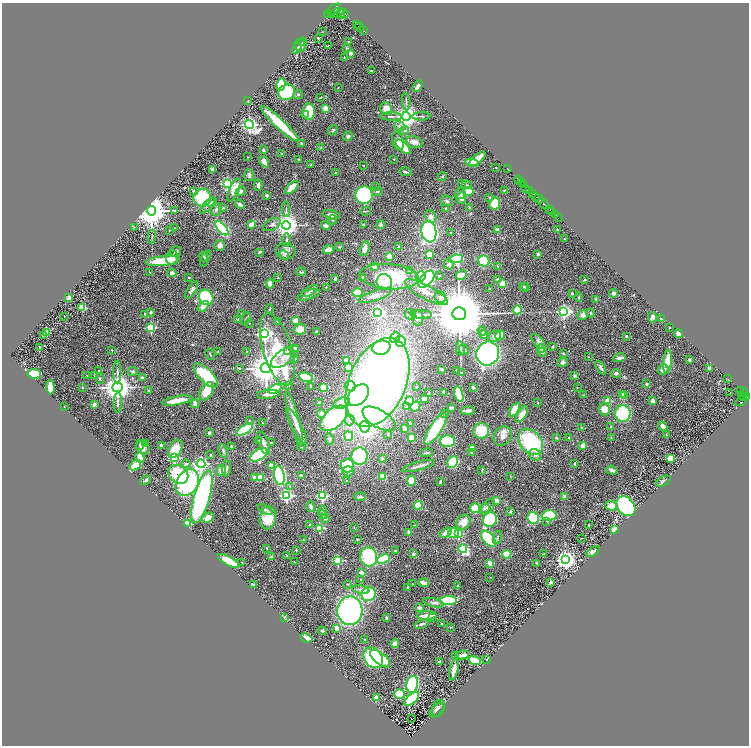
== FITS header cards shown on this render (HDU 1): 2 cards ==
NAXIS1  =                 1493
NAXIS2  =                 1487

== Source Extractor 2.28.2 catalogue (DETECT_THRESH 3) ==
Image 1493 x 1487 px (HDU 1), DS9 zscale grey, zoomed out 1/2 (1 PNG px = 2 x 2 image px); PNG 751 x 748 px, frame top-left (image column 1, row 1486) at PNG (2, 3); each listed source drawn as its Kron ellipse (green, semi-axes under 4 px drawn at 4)
Background 0.689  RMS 0.053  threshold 0.159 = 3 sigma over >= 5 px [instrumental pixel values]
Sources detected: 536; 30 cannot appear on this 1/2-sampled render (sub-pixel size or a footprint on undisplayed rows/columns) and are neither listed nor drawn; of the other 506, the 500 brightest by FLUX_AUTO listed and drawn (6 fainter detections omitted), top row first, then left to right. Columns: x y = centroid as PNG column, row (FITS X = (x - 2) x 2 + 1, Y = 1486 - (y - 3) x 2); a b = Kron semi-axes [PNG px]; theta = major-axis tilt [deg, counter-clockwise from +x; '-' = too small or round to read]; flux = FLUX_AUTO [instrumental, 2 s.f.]
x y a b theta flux
334 9 8 3 32 1200
337 13 7 3 21 1300
341 13 5 3 - 980
344 13 5 2 - 790
331 14 3 2 - 67
328 15 2 1 - 26
357 24 2 1 - 140
360 27 4 2 - 360
363 30 3 2 - 420
322 32 3 2 - 4.2
318 38 2 2 - 21
303 42 4 2 - 16
349 42 4 2 - 9.3
300 45 6 5 - 45
328 45 3 2 - 4.6
297 48 6 3 59 24
347 48 4 3 - 16
350 53 2 2 - 87
344 57 2 2 - 4.3
371 70 2 2 - 8.4
281 85 6 4 79 510
418 86 6 3 58 44
338 88 2 2 - 4.2
287 92 8 7 - 570
298 94 5 4 - 15
321 97 3 2 - 5.5
247 101 3 2 - 9
406 102 9 2 -86 14
326 108 2 2 - 210
386 109 6 5 - 98
309 112 8 6 -90 250
306 114 4 4 - 32
391 116 10 3 -2 21
406 116 4 4 - 10000
421 116 9 2 2 13
280 124 25 5 -43 510
249 125 5 4 - 4500
399 126 6 4 -42 28
333 130 6 3 47 12
405 130 4 3 - 52
348 136 5 4 - 25
398 141 9 5 -75 70
414 142 8 6 -12 78
301 144 2 2 - 71
321 147 4 3 - 9.5
403 147 9 4 -42 290
263 150 4 3 - 16
282 153 3 2 - 5.2
248 157 2 1 - 5.5
298 159 2 2 - 6.7
394 159 3 2 - 4.2
477 159 10 3 40 120
264 162 6 3 -53 100
472 163 7 3 -15 190
311 165 3 2 - 5.7
363 165 2 2 - 12
496 167 2 1 - 4.1
213 169 4 2 - 41
508 169 3 1 - 11
406 172 6 2 -14 14
335 173 2 2 - 13
249 175 6 5 - 22
442 176 4 4 - 12
519 180 4 2 - 900
521 183 2 1 - 67
227 184 3 3 - 2100
462 184 2 2 - 21
524 184 4 2 - 220
258 185 5 4 - 19
467 185 5 2 - 7.4
292 187 8 3 43 150
375 187 3 3 - 8.7
526 188 3 1 - 150
234 190 12 4 67 100
504 190 4 2 - 6.8
529 190 3 2 - 170
193 191 3 3 - 23
241 192 5 3 - 22
377 192 6 3 1 13
468 192 5 4 - 170
532 193 3 2 - 250
460 194 5 5 - 37
267 195 3 3 - 16
364 195 9 9 - 820
536 196 3 1 - 75
202 197 9 8 - 490
489 197 4 3 - 7.9
461 198 6 4 81 53
539 199 5 2 - 330
447 201 6 4 -27 25
211 202 6 3 41 18
543 203 6 2 -45 700
240 204 5 3 - 22
495 204 6 5 - 190
207 206 10 3 46 30
469 207 4 3 - 8
223 208 4 3 - 11
446 208 3 3 - 8.6
216 209 6 5 - 23
286 209 7 3 90 16
550 210 2 2 - 150
151 211 5 4 - 30000
175 211 4 3 - 13
365 211 5 2 - 6.7
552 211 3 1 - 420
331 215 9 4 -12 44
555 215 2 2 - 150
431 217 7 5 -63 46
558 218 2 1 - 99
333 220 5 4 - 16
251 224 4 3 - 54
272 224 9 5 30 34
363 224 3 2 - 12
286 225 4 4 - 11000
381 225 4 4 - 22
326 226 5 4 - 21
134 227 3 2 - 3.6
174 228 2 2 - 4
222 228 8 4 -48 860
557 229 3 2 - 4.4
169 230 2 2 - 3.9
498 230 4 3 - 29
429 232 11 7 -81 2100
451 233 2 2 - 23
152 237 7 2 85 9.2
564 239 3 2 - 6.4
287 240 7 3 -90 14
220 245 5 5 - 46
339 247 4 3 - 8.7
399 247 4 3 - 13
365 249 7 5 74 59
328 250 6 3 14 93
175 251 6 5 - 25
286 251 9 8 - 51
259 252 3 3 - 11
429 254 3 2 - 300
538 254 4 3 - 18
284 255 5 4 - 20
389 256 2 2 - 210
204 257 5 3 - 11
172 258 7 6 - 58
205 258 8 3 67 14
456 259 7 4 8 590
163 261 17 5 6 340
484 261 6 5 - 400
449 264 5 5 - 26
497 266 3 2 - 5.7
374 267 3 3 - 62
410 270 2 2 - 21
150 272 2 2 - 7.2
301 272 5 3 - 12
172 273 4 4 - 34
461 275 6 4 29 97
439 276 2 2 - 6
389 277 30 12 -5 660
420 277 5 5 - 360
189 278 3 2 - 8.8
278 278 3 2 - 4.7
335 278 4 3 - 17
363 278 3 3 - 35
426 279 10 6 49 1300
497 279 3 3 - 13
585 280 2 2 - 20
384 282 8 7 - 76
270 284 4 3 - 68
503 284 3 3 - 160
326 287 4 2 - 7.3
524 287 3 2 - 8.8
526 288 4 3 - 18
490 289 3 2 - 8.2
192 290 10 4 57 30
310 291 9 3 30 21
426 292 24 7 -28 100
357 293 5 3 - 310
572 293 3 2 - 18
614 293 4 4 - 29
309 295 11 4 18 62
375 296 17 5 18 59
206 297 8 6 -50 540
440 297 6 5 - 26
579 297 5 3 - 9.4
69 298 3 3 - 45
596 300 3 3 - 30
203 306 6 4 44 66
82 307 3 3 - 440
270 309 4 2 - 9.4
517 310 4 3 - 240
564 311 4 3 - 2600
151 312 2 2 - 39
378 312 3 3 - 2200
241 313 2 2 - 4.2
591 313 4 3 - 12
145 314 2 2 - 25
410 314 6 5 - 34
421 314 10 3 -2 25
459 314 7 6 - 110000
583 315 5 5 - 54
64 316 2 2 - 4.1
653 317 5 4 - 41
418 318 8 5 86 39
246 319 7 3 74 13
661 319 3 3 - 6.3
238 320 3 2 - 4.7
295 320 3 3 - 87
277 321 4 2 - 5.8
249 323 2 2 - 11
669 327 2 2 - 10
151 328 3 3 - 920
300 329 6 5 - 120
482 331 5 4 - 17
316 332 3 2 - 20
47 333 2 2 - 280
265 334 4 4 - 4000
484 334 4 4 - 42
678 334 4 3 - 38
43 335 4 3 - 13
500 335 5 4 - 57
495 336 6 5 - 60
626 336 2 2 - 17
395 337 6 4 51 180
401 341 5 5 - 490
538 341 8 5 -51 31
553 346 3 3 - 7.1
40 347 3 2 - 12
295 348 3 3 - 28
381 348 9 7 13 810
460 348 7 3 -78 20
542 348 4 3 - 18
277 349 37 14 -73 830
112 350 2 1 - 4.5
464 350 5 5 - 20
218 352 3 2 - 4.8
247 352 3 2 - 5.2
287 352 3 2 - 39
542 352 5 4 - 18
488 353 12 11 - 2500
563 353 3 2 - 11
210 354 6 2 -60 10
285 357 16 7 34 110
588 357 3 2 - 4.4
619 358 6 3 13 44
295 359 2 2 - 59
347 360 3 2 - 110
689 360 3 3 - 15
667 361 12 4 86 180
563 362 5 4 - 30
348 367 3 3 - 150
601 367 7 3 -60 26
266 368 5 5 - 25000
240 369 3 2 - 6.3
442 369 3 2 - 11
663 369 5 5 - 53
709 369 4 3 - 20
99 370 2 2 - 3.7
456 370 2 2 - 4.4
133 371 5 4 - 18
117 372 11 3 -90 30
462 373 2 2 - 5
616 373 5 4 - 27
34 374 6 4 -8 220
87 375 2 2 - 7.4
206 375 16 6 -45 720
95 376 3 2 - 4.8
575 376 4 3 - 14
306 377 7 4 -21 320
142 378 4 3 - 15
100 379 5 3 - 14
728 379 3 2 - 5.4
377 382 47 28 67 8200
646 384 2 2 - 48
289 385 3 3 - 7.2
311 386 2 2 - 27
350 386 5 5 - 330
50 387 7 3 -87 88
118 387 5 5 - 14000
323 387 4 3 - 320
416 387 3 3 - 7.1
473 387 3 2 - 16
82 388 3 2 - 5.7
577 388 3 2 - 3.5
275 389 7 4 24 230
149 390 4 3 - 7.9
740 390 2 1 - 15
206 391 10 6 60 190
444 392 4 2 - 27
730 392 3 1 - 7.6
429 393 3 2 - 5.6
268 394 12 4 5 49
459 394 8 3 -75 380
743 394 6 3 54 190
358 395 12 8 47 1400
583 395 3 2 - 5.2
622 395 3 2 - 75
625 395 2 2 - 99
744 397 4 2 - 220
747 397 2 2 - 170
424 399 3 3 - 60
409 400 3 3 - 94
177 401 15 3 10 190
608 401 3 2 - 340
653 401 2 2 - 140
741 401 6 2 32 24
118 403 10 3 89 23
320 403 3 3 - 13
342 403 9 5 16 170
538 403 2 2 - 4.6
195 404 4 3 - 75
94 405 4 3 - 31
415 406 5 4 - 210
64 407 2 1 - 4.7
406 407 3 2 - 9.6
451 408 4 3 - 23
604 409 6 5 - 110
515 410 7 3 56 310
468 411 7 3 6 43
623 413 8 7 - 550
321 414 4 4 - 64
445 414 3 2 - 6.6
522 414 9 4 57 98
334 418 16 9 41 1400
294 419 29 5 -75 110
379 419 18 8 -31 360
249 420 3 3 - 7.8
350 420 5 5 - 27
262 423 3 2 - 8.6
410 424 3 2 - 7.8
663 426 5 3 - 54
297 427 20 5 -63 71
365 427 5 5 - 4700
611 427 3 2 - 10
404 428 3 3 - 24
582 428 4 3 - 7.9
436 429 18 6 57 480
245 430 9 4 30 930
481 431 8 7 - 290
209 433 3 2 - 19
388 434 4 3 - 8.1
666 435 3 3 - 11
349 436 5 4 - 380
503 436 10 8 59 74
412 438 3 3 - 120
556 438 4 3 - 10
568 438 2 2 - 14
611 438 3 2 - 5.8
329 439 6 4 -82 19
258 440 2 2 - 7
448 441 7 6 - 560
531 442 14 10 -51 850
264 443 12 5 -69 49
271 443 3 3 - 12
145 444 3 3 - 11
140 445 5 4 - 15
161 445 3 3 - 9.6
231 446 2 2 - 32
301 446 4 3 - 13
583 446 2 2 - 220
143 448 7 6 - 50
472 448 3 3 - 120
175 449 9 6 61 190
223 451 7 4 -73 19
472 452 3 2 - 22
426 453 7 2 11 16
210 455 3 3 - 11
259 455 9 5 30 690
535 455 6 5 - 39
359 456 8 8 - 650
140 457 5 3 - 100
174 458 3 3 - 810
382 458 3 3 - 9.7
670 458 3 2 - 310
453 462 6 5 - 630
575 463 3 2 - 10
186 464 4 4 - 13
201 464 4 4 - 3200
135 465 6 3 36 150
271 466 4 3 - 72
347 466 7 7 - 350
418 466 17 3 15 51
227 468 8 3 85 21
221 470 5 4 - 47
482 470 3 2 - 6
612 470 5 3 - 52
348 471 5 5 - 32
178 474 11 8 -39 580
279 475 9 5 -80 910
301 476 3 3 - 30
510 476 3 2 - 4.9
254 477 4 3 - 26
383 477 3 3 - 160
260 478 3 3 - 130
145 480 6 4 34 15
346 481 2 2 - 7.4
411 481 5 4 - 260
663 481 8 4 29 19
187 482 14 10 59 1200
440 482 3 2 - 14
290 486 4 3 - 9.4
286 495 4 3 - 2000
322 496 3 3 - 1100
202 497 27 8 74 2500
360 497 6 3 5 19
564 497 2 2 - 130
496 501 3 3 - 78
418 505 4 4 - 150
611 506 6 5 - 120
626 506 11 8 -50 1000
311 507 5 4 - 24
488 507 9 5 52 33
475 508 5 5 - 190
265 509 8 3 -29 24
484 509 6 4 46 23
323 510 4 4 - 20
510 512 4 4 - 13
322 515 5 3 - 14
549 515 7 5 5 480
208 518 6 4 32 72
268 518 11 8 79 170
533 518 6 5 - 330
325 519 4 3 - 9.5
490 519 7 6 - 520
547 521 2 2 - 21
463 522 8 6 61 110
187 524 4 3 - 130
310 525 3 2 - 7.8
415 525 3 2 - 6.4
588 525 2 2 - 6.6
319 528 3 3 - 680
354 528 3 2 - 5.1
615 530 3 3 - 270
409 532 2 2 - 110
445 533 6 4 21 77
453 533 5 5 - 260
458 534 3 3 - 670
497 537 7 3 70 16
581 538 2 1 - 3.9
357 539 3 2 - 7.6
489 539 9 5 -50 600
303 540 2 2 - 19
267 548 3 2 - 7.9
463 549 4 3 - 1100
296 550 2 2 - 13
395 551 3 2 - 11
593 552 7 3 36 38
413 554 2 2 - 52
507 554 4 4 - 220
543 554 3 2 - 6.7
287 556 3 3 - 8.5
271 557 4 4 - 11
369 557 10 8 -78 650
383 559 7 4 22 580
565 560 4 4 - 6600
229 561 12 4 -28 300
338 561 3 3 - 710
242 562 2 1 - 4.9
294 562 2 2 - 5.3
490 563 2 2 - 210
537 563 3 3 - 9.6
361 572 2 2 - 89
490 577 2 2 - 4
361 580 2 2 - 5.2
551 582 4 2 - 34
412 583 3 2 - 4.1
424 583 5 2 - 110
348 584 3 2 - 5.3
253 585 4 2 - 15
457 586 3 2 - 5.4
408 587 3 3 - 5.9
361 590 8 3 -10 31
369 594 7 7 - 450
448 601 9 4 1 490
434 603 10 4 -14 43
419 608 4 2 - 52
350 611 14 12 86 2100
427 616 10 2 4 190
284 617 3 2 - 6.3
433 617 2 2 - 41
386 618 3 2 - 11
422 624 7 3 21 25
442 624 4 3 - 13
450 627 3 2 - 4
337 628 3 3 - 68
322 631 4 3 - 11
306 638 6 3 -24 64
364 640 3 3 - 8.7
395 644 4 3 - 59
463 655 6 3 10 53
456 656 4 2 - 8.9
373 658 11 8 -53 690
380 659 12 5 -39 370
487 660 3 2 - 6.4
475 661 6 3 -17 210
439 662 2 2 - 9.6
454 669 11 3 77 86
412 684 8 5 79 590
400 694 5 5 - 230
376 698 3 3 - 90
412 699 9 4 42 340
438 708 9 6 69 33
437 710 8 5 47 29
411 719 2 1 - 73
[6 fainter detections neither listed nor drawn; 30 sub-pixel or undisplayed-footprint detections neither listed nor drawn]